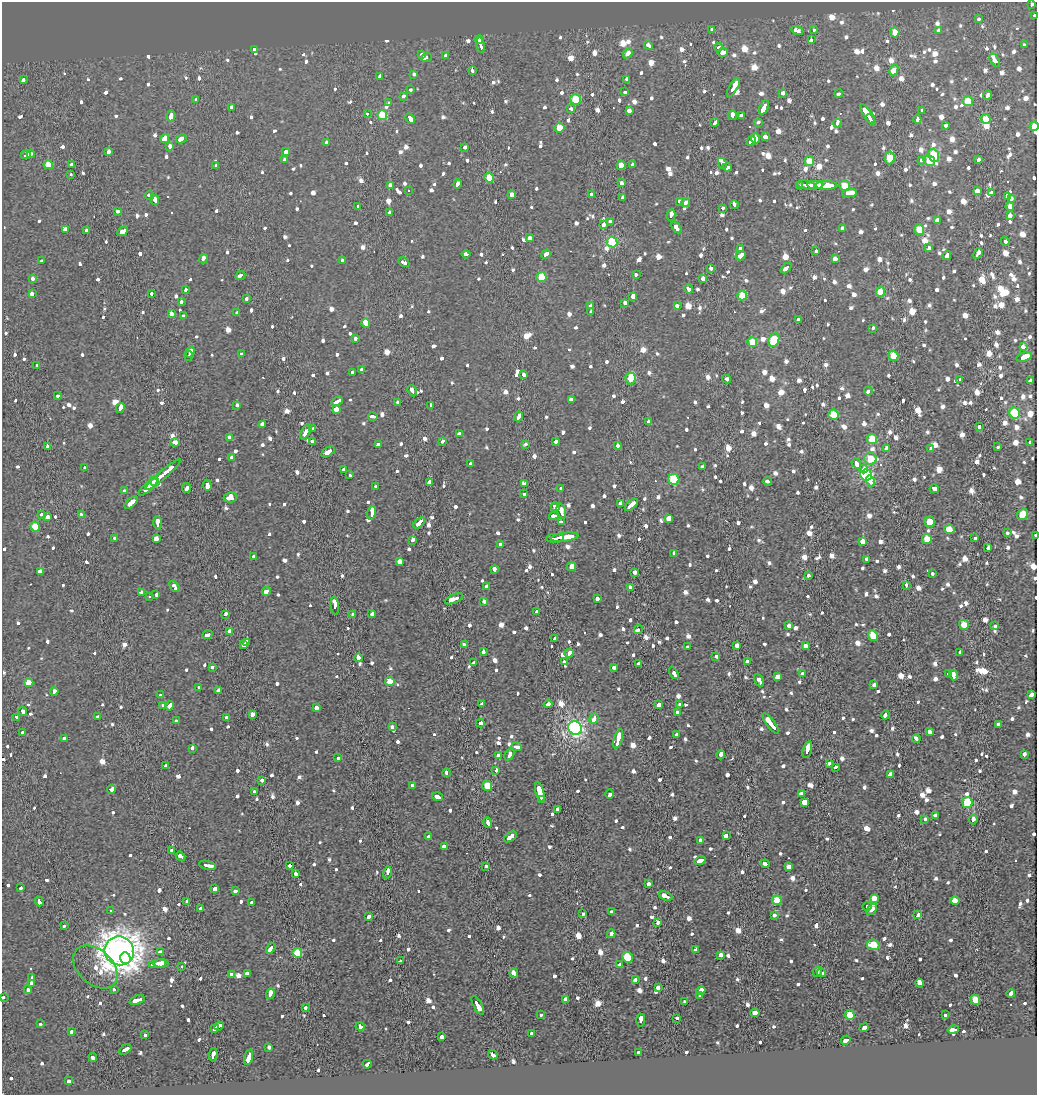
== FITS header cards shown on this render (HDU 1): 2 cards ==
NAXIS1  =                 1035
NAXIS2  =                 1093

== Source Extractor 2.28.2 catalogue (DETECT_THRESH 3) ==
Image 1035 x 1093 px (HDU 1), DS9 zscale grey, 1 PNG px = 1 image px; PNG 1039 x 1097 px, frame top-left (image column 1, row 1093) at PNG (2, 2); each listed source drawn as its Kron ellipse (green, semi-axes under 4 px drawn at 4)
Background -0.0163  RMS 0.0095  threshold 0.0284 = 3 sigma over >= 5 px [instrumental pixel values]
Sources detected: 1428; of the 1428, the 500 brightest by FLUX_AUTO listed and drawn (928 fainter detections omitted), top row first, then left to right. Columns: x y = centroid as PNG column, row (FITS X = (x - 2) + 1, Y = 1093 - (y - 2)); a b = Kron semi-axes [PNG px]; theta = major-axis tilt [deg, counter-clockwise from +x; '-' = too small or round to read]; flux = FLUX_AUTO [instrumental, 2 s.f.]
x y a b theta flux
1032 4 4 3 - 9.5
1035 16 3 3 - 9.3
979 19 3 3 - 10
712 30 3 3 - 15
797 30 6 4 -24 42
813 30 3 3 - 60
938 31 3 3 - 22
895 32 5 4 - 9.1
479 40 4 3 - 13
811 40 4 3 - 44
480 45 8 3 -79 30
648 45 5 3 - 9.2
1024 45 3 3 - 9.1
718 47 4 3 - 13
254 50 3 3 - 20
723 52 5 3 - 81
628 53 5 4 - 14
422 55 3 3 - 9.4
446 56 4 3 - 27
426 58 5 3 - 59
995 60 7 3 -57 15
472 70 3 3 - 15
894 70 6 3 65 24
414 74 3 3 - 17
380 77 4 3 - 25
23 80 3 3 - 15
626 80 4 3 - 11
733 87 11 3 59 65
410 90 3 3 - 11
625 92 3 3 - 11
783 93 3 3 - 16
839 94 4 3 - 12
987 95 5 3 - 11
403 96 3 3 - 17
575 99 5 5 - 23
196 100 4 3 - 10
968 101 5 5 - 16
389 103 4 3 - 11
764 107 7 3 68 74
231 108 4 3 - 12
571 108 4 3 - 13
921 110 3 3 - 33
629 111 3 3 - 26
367 113 3 3 - 9.1
382 115 5 5 - 22
732 115 5 3 - 15
742 115 3 3 - 23
868 115 12 3 -56 54
171 116 6 3 74 31
410 119 6 3 -61 19
870 119 5 3 - 17
917 119 4 3 - 15
986 119 5 4 - 12
715 122 4 3 - 79
758 122 4 3 - 9.7
837 123 4 3 - 39
946 125 3 3 - 12
1034 126 5 3 - 43
560 128 5 5 - 13
765 137 4 3 - 17
165 138 4 3 - 56
755 138 5 3 - 66
181 139 5 3 - 21
751 141 5 3 - 49
327 142 3 3 - 12
170 146 4 3 - 13
465 147 3 3 - 11
108 152 3 3 - 25
285 152 4 3 - 24
31 154 4 3 - 12
26 155 5 3 - 24
934 155 7 5 -66 28
890 158 6 5 - 15
284 159 4 3 - 13
978 159 3 3 - 9.8
921 160 3 3 - 9.7
809 161 5 5 - 13
929 161 6 5 - 11
722 163 5 3 - 16
72 164 4 3 - 11
48 165 5 4 - 11
621 165 5 4 - 9.5
632 165 3 3 - 15
216 166 3 3 - 9.4
727 167 4 3 - 110
71 174 3 3 - 12
489 178 5 4 - 14
621 183 4 3 - 11
458 184 4 3 - 18
390 185 3 3 - 35
799 185 4 3 - 20
806 185 9 3 -9 36
815 185 8 3 1 67
826 185 11 4 0 59
844 186 6 5 - 10
408 190 3 3 - 20
977 191 4 3 - 89
849 193 7 3 7 120
991 193 3 3 - 10
512 194 3 3 - 34
592 194 4 3 - 11
150 195 4 3 - 11
1007 196 4 3 - 14
622 198 3 3 - 10
1011 198 3 3 - 15
155 200 5 3 - 20
680 201 3 3 - 13
686 203 4 3 - 92
734 205 4 3 - 12
358 206 3 3 - 12
1010 207 4 4 - 9.1
722 209 3 3 - 11
117 212 3 3 - 18
389 212 4 3 - 12
671 215 6 3 75 19
1010 216 3 3 - 31
937 221 4 3 - 65
610 222 4 3 - 23
603 225 3 3 - 29
676 227 6 3 -57 19
65 229 4 3 - 32
843 229 4 3 - 86
919 230 5 5 - 14
87 231 4 3 - 16
123 232 6 3 28 45
530 238 4 4 - 14
1005 241 4 3 - 18
612 242 5 5 - 38
740 248 3 3 - 13
929 248 4 3 - 9.2
816 251 3 3 - 19
978 253 6 3 59 20
466 254 4 3 - 11
546 254 5 3 - 11
741 256 5 3 - 29
947 256 4 3 - 12
203 259 5 3 - 21
835 259 4 3 - 24
343 260 4 3 - 17
42 261 4 3 - 13
404 262 6 3 -30 12
711 268 3 3 - 9.3
786 268 6 3 44 14
636 274 3 3 - 9.5
240 276 5 3 - 11
541 277 5 5 - 18
32 278 3 3 - 23
703 278 3 3 - 34
185 289 3 3 - 70
688 289 5 3 - 11
880 292 5 5 - 12
32 293 4 3 - 19
152 294 3 3 - 9.6
742 295 5 5 - 13
633 296 4 3 - 62
247 299 3 3 - 13
181 302 3 3 - 9.3
624 303 4 3 - 38
591 306 4 3 - 13
677 306 4 3 - 13
237 312 3 3 - 9.3
591 312 3 3 - 17
172 314 4 3 - 11
183 316 3 3 - 12
798 319 3 3 - 14
366 323 5 3 - 120
873 328 3 3 - 21
356 338 3 3 - 9.8
774 340 7 5 66 26
752 342 5 4 - 15
1023 347 4 3 - 11
190 352 5 3 - 31
241 353 3 3 - 14
189 356 5 3 - 43
893 356 5 5 - 17
1024 357 8 4 14 27
37 366 4 3 - 12
361 370 3 3 - 10
352 373 3 3 - 13
523 375 4 3 - 12
630 378 6 5 - 12
726 379 4 3 - 15
960 379 3 3 - 46
1030 380 4 3 - 25
412 391 6 3 -62 17
868 391 4 3 - 59
58 395 4 3 - 9.7
571 400 4 3 - 34
337 401 6 3 32 27
398 402 3 3 - 10
237 405 3 3 - 13
430 405 3 3 - 27
120 408 5 3 - 43
336 409 4 3 - 33
1014 413 6 5 - 27
833 415 5 5 - 16
519 416 5 3 - 28
373 417 4 3 - 22
649 421 4 3 - 68
263 424 4 3 - 83
980 426 3 3 - 11
313 428 4 3 - 9.2
306 432 8 3 59 46
459 434 4 3 - 22
229 437 3 3 - 10
872 439 5 5 - 11
312 441 3 3 - 14
443 441 4 3 - 9.6
555 441 3 3 - 13
175 443 5 3 - 15
1030 443 3 3 - 9.7
526 444 3 3 - 12
378 445 3 3 - 17
48 446 4 3 - 12
617 446 3 3 - 10
997 447 3 3 - 13
887 449 3 3 - 57
931 449 4 3 - 20
328 452 7 3 32 37
231 457 4 3 - 14
871 459 6 6 - 14
856 463 5 3 - 27
470 464 3 3 - 11
702 467 3 3 - 18
85 468 4 3 - 11
864 469 4 3 - 14
344 470 4 3 - 26
163 475 23 3 41 110
349 475 3 3 - 15
866 475 6 5 - 77
674 479 5 5 - 39
768 481 4 3 - 10
870 481 6 3 -74 26
155 482 5 3 - 19
430 482 3 3 - 130
524 483 4 3 - 9.9
207 485 5 3 - 32
376 486 3 3 - 9.5
148 487 12 3 41 74
187 488 5 3 - 49
560 488 3 3 - 13
934 489 4 4 - 22
124 491 4 3 - 9.2
524 494 4 3 - 11
230 497 6 5 - 43
131 503 8 3 42 70
621 503 4 3 - 65
631 505 8 3 43 29
555 507 5 3 - 78
561 511 8 3 -76 31
372 513 7 3 78 78
42 514 4 3 - 9.9
1022 514 6 5 - 11
81 515 3 3 - 10
554 516 4 3 - 20
47 517 4 3 - 14
668 518 3 3 - 270
561 522 4 3 - 17
930 522 5 5 - 13
158 523 6 3 -87 28
419 523 7 3 41 38
35 526 5 4 - 10
949 529 5 4 - 14
1007 533 3 3 - 9.6
1036 535 3 2 - 9.9
565 537 14 4 7 68
156 538 4 3 - 120
555 538 9 3 4 37
975 538 3 3 - 9.5
114 539 3 3 - 13
927 539 5 5 - 10
413 540 4 3 - 81
863 541 3 3 - 230
501 545 4 3 - 19
988 547 3 3 - 11
674 553 4 3 - 16
253 557 3 3 - 9.7
867 559 3 3 - 20
400 561 4 3 - 38
571 567 5 3 - 62
494 569 4 3 - 9.3
40 572 4 4 - 74
635 572 3 3 - 30
932 574 3 3 - 9.8
808 576 3 3 - 14
906 585 4 3 - 13
175 587 6 3 -51 13
487 587 4 4 - 60
631 587 4 3 - 14
266 591 4 3 - 16
141 592 3 3 - 46
156 595 3 3 - 20
149 596 3 3 - 12
454 599 10 3 24 40
597 599 3 3 - 14
484 601 4 3 - 9.7
335 606 9 3 -84 66
537 612 3 3 - 11
372 613 3 3 - 16
225 614 4 3 - 11
353 614 4 3 - 13
789 625 3 3 - 24
964 625 5 5 - 10
995 626 4 3 - 9.4
638 630 4 3 - 19
230 632 4 3 - 43
207 635 5 3 - 12
873 635 5 5 - 15
555 638 3 3 - 12
247 642 4 3 - 53
243 644 4 3 - 42
464 644 3 3 - 27
737 645 4 3 - 31
687 646 3 3 - 14
805 646 3 3 - 55
483 651 4 3 - 13
960 652 4 3 - 11
569 653 4 3 - 25
716 656 3 3 - 12
358 658 4 3 - 19
564 662 3 3 - 10
747 662 3 3 - 18
474 663 4 3 - 12
638 664 4 3 - 39
212 667 3 3 - 10
613 668 4 3 - 12
674 673 6 3 -59 15
803 673 3 3 - 20
948 674 3 3 - 43
953 675 5 3 - 21
778 677 4 3 - 190
759 680 7 3 -61 18
390 682 5 4 - 9.3
29 683 5 4 - 9.6
874 685 3 3 - 13
199 688 3 3 - 13
54 691 4 3 - 13
218 691 4 3 - 63
161 694 4 3 - 9.1
1031 695 4 3 - 17
482 704 4 3 - 14
548 704 4 3 - 53
679 704 3 3 - 15
163 705 4 3 - 14
659 705 4 3 - 19
169 706 5 3 - 19
316 708 4 3 - 12
23 711 5 3 - 52
677 712 4 3 - 55
252 714 3 3 - 130
885 715 4 3 - 12
16 717 3 3 - 9.3
98 717 3 3 - 9.8
226 718 3 3 - 13
594 719 6 3 70 25
176 721 3 3 - 13
480 723 4 3 - 100
771 723 12 3 -52 75
998 724 3 3 - 12
392 727 3 3 - 9.3
575 728 7 6 - 180
930 732 4 3 - 12
23 733 3 3 - 11
677 735 4 3 - 13
64 738 3 3 - 49
618 739 10 3 73 75
916 739 4 3 - 17
516 747 5 3 - 23
192 748 4 3 - 15
807 750 8 3 74 41
509 754 6 3 55 13
1024 754 4 3 - 15
498 755 3 3 - 81
721 755 4 3 - 71
338 758 3 3 - 12
829 763 3 3 - 11
165 766 4 3 - 15
835 767 3 3 - 21
496 770 4 3 - 14
447 773 4 3 - 12
890 775 4 3 - 320
262 780 3 3 - 14
413 785 4 3 - 16
487 786 5 5 - 16
111 789 4 4 - 16
255 792 3 3 - 17
540 792 10 3 -76 95
609 794 5 3 - 30
801 794 4 3 - 33
437 796 5 3 - 19
542 799 4 3 - 35
804 802 4 3 - 110
967 802 5 5 - 33
558 809 3 3 - 11
936 816 4 3 - 12
925 819 4 3 - 9.6
973 820 5 3 - 20
487 823 5 3 - 28
429 836 4 3 - 16
726 836 4 3 - 42
510 837 7 3 35 24
700 840 3 3 - 20
444 846 4 3 - 21
171 851 3 3 - 11
180 856 5 3 - 15
700 861 5 3 - 27
765 864 4 3 - 28
207 865 8 3 -13 39
289 865 3 3 - 11
486 866 3 3 - 11
788 866 4 3 - 19
387 872 6 3 75 26
296 874 3 3 - 18
648 884 3 3 - 28
21 887 3 3 - 15
215 889 4 3 - 25
235 891 4 3 - 9.2
666 896 7 3 -22 37
874 898 4 4 - 77
777 900 5 4 - 12
39 901 5 3 - 15
187 901 3 3 - 12
955 901 5 3 - 61
251 903 4 3 - 16
867 906 5 4 - 10
200 909 4 3 - 19
872 909 6 3 48 22
111 910 4 3 - 11
611 911 3 3 - 17
583 914 3 3 - 10
774 915 3 3 - 11
918 915 4 3 - 13
369 917 4 3 - 17
658 922 3 3 - 16
64 926 3 3 - 11
611 934 4 3 - 22
873 945 6 5 - 17
271 948 6 3 59 19
696 950 4 3 - 9.9
119 951 15 14 - 850
160 952 4 3 - 9.6
297 953 5 5 - 19
721 955 4 3 - 22
627 957 5 5 - 21
125 958 6 5 - 23
400 961 3 3 - 15
161 963 8 4 0 37
158 964 9 3 8 58
620 965 4 3 - 69
182 966 3 3 - 10
95 967 25 17 -42 24
817 972 5 3 - 13
821 972 5 3 - 18
514 973 5 3 - 24
247 974 3 3 - 28
231 975 3 3 - 12
32 977 3 3 - 16
635 980 4 3 - 14
31 983 4 3 - 11
920 983 4 3 - 73
658 988 4 3 - 17
28 989 4 3 - 14
114 990 3 3 - 10
701 991 5 3 - 150
1011 993 4 3 - 17
270 994 5 3 - 32
699 995 3 3 - 11
3 997 3 3 - 11
566 999 3 3 - 29
137 1000 8 3 18 35
975 1000 5 4 - 12
685 1002 3 3 - 9.9
478 1005 10 3 -61 47
306 1007 4 3 - 14
755 1013 4 4 - 86
540 1015 3 3 - 35
850 1015 5 4 - 17
945 1015 4 3 - 18
677 1018 3 3 - 10
641 1020 6 3 88 27
41 1024 3 3 - 57
219 1026 5 3 - 80
360 1026 4 3 - 24
215 1028 4 3 - 19
864 1028 4 3 - 20
953 1029 6 3 13 25
71 1032 4 3 - 9.7
532 1033 4 3 - 13
144 1035 3 3 - 11
442 1037 4 3 - 13
846 1040 5 3 - 13
269 1047 4 3 - 14
125 1050 7 3 29 22
639 1053 4 3 - 12
213 1055 7 3 83 30
493 1055 5 3 - 39
93 1057 4 3 - 61
248 1057 8 3 76 42
367 1064 4 3 - 15
69 1080 3 3 - 82
At the frame edge (FLAGS 8, measured only in part): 5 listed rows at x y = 1032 4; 1035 16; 1034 126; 1036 535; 3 997
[928 fainter detections neither listed nor drawn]